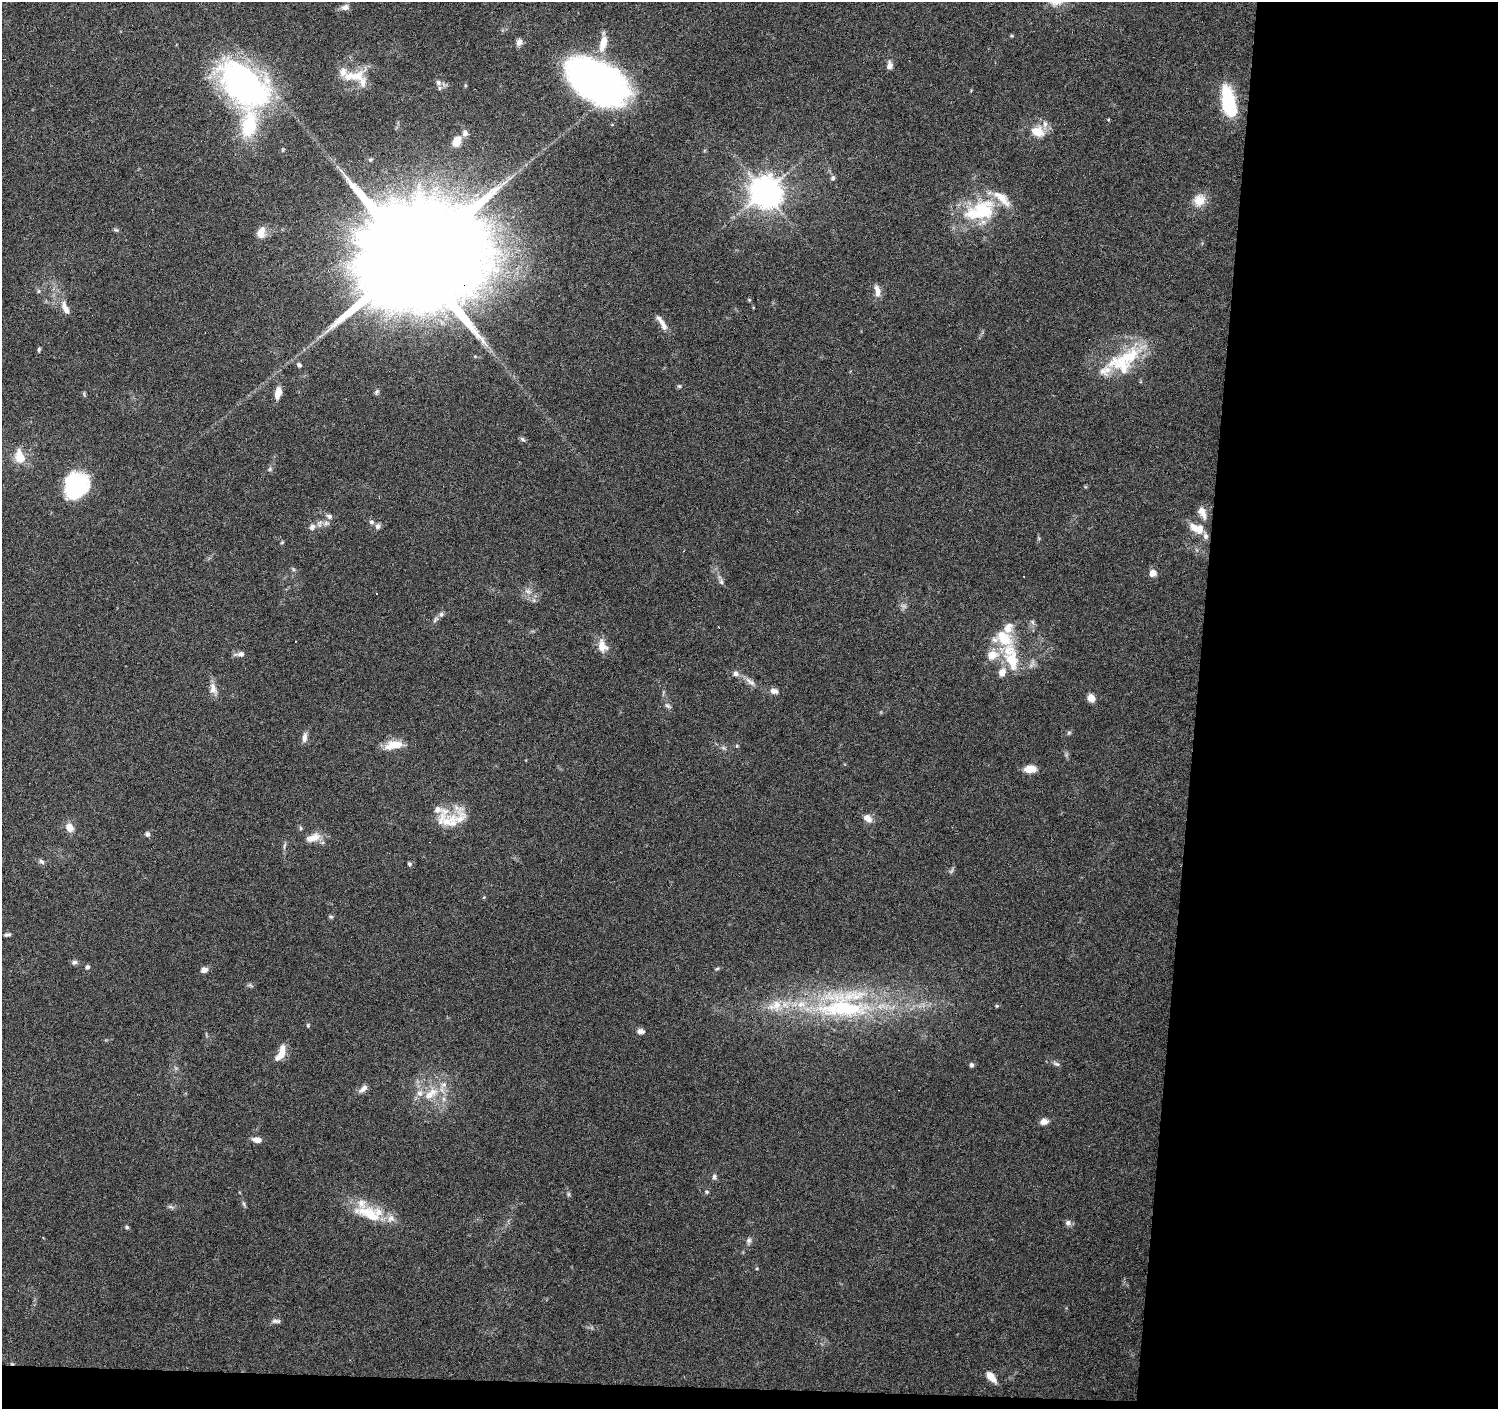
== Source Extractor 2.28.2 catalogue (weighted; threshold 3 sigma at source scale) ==
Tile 9 of 3 x 3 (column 3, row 3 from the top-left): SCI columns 2993-4488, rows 228-1634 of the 4493 x 4730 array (HDU 1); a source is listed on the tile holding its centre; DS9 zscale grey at full resolution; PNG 1500 x 1411 px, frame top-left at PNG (2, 2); no overlay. Shown black and unused: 22% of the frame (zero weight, under 3 of 6 exposures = <1% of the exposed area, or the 3 px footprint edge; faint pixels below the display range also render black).
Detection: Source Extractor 2.28.2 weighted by HDU 2 'WHT'; one run over the whole footprint, this tile lists its part. Background 0.0874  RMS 0.0044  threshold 0.0182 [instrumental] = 3 sigma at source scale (4.09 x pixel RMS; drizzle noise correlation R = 1.36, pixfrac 0.8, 0.0396/0.0396 arcsec/px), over >= 5 px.
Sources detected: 126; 1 too faint to see at this stretch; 2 inside a brighter object's white glare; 3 cosmic-ray / hot-pixel residue — not listed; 20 inside a brighter listed object's ellipse — not listed separately; the other 100 listed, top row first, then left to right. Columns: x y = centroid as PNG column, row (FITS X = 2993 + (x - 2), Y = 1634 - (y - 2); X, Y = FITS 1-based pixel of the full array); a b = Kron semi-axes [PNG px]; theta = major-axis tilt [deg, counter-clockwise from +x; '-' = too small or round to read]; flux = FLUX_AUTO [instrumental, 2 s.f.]
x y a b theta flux
345 7 10 8 5 1.9
1012 36 5 4 - 0.46
519 42 9 7 68 1.8
603 43 24 9 75 6.5
890 65 10 7 -90 2
354 76 33 12 1 9.1
596 80 56 34 -31 170
243 83 59 39 -36 110
438 83 8 7 - 1.7
1228 103 34 13 -77 26
1108 119 4 3 - 0.4
1045 124 11 6 -89 2.1
1038 131 13 10 -20 7.1
465 133 10 8 -80 1.9
456 141 11 7 62 6
833 178 7 6 - 0.97
765 192 9 9 - 640
1199 200 14 13 - 6.2
980 211 48 26 19 29
261 232 13 9 69 4.5
414 257 45 28 82 20000
39 291 6 4 90 0.63
877 291 17 7 -78 2.8
65 308 18 7 -67 3.6
662 323 22 6 -57 3.1
39 349 6 4 72 0.58
1129 357 65 19 24 24
299 365 7 5 -44 0.98
679 386 5 5 - 0.6
377 391 6 5 - 0.77
278 393 14 7 76 4.3
523 439 8 5 -47 0.85
20 457 15 10 -72 7.7
77 485 27 19 51 41
1202 512 15 8 -65 3.5
329 516 8 6 -19 1.3
372 522 6 6 - 1.1
326 523 9 6 -13 1.5
377 526 8 7 - 1.3
312 527 10 8 55 1.9
1194 528 22 9 -36 5.1
282 542 5 4 - 0.44
1153 573 6 6 - 3.8
721 582 9 5 -63 1.1
528 591 10 6 -20 1.8
377 593 3 3 - 1.7
435 620 12 4 52 1.1
1032 622 7 5 -60 0.9
1003 638 27 17 -30 16
602 646 16 11 -73 5.1
241 654 8 7 - 1.8
992 655 17 14 26 7.1
1012 660 29 17 -79 14
750 681 18 5 -35 2.4
213 689 17 9 -72 3.2
774 691 10 7 -10 2.2
1091 698 8 7 - 3.3
668 706 10 5 -33 1
1069 732 6 4 1 0.61
304 737 13 6 84 2.1
394 745 23 10 12 6.9
1030 769 12 7 2 5.3
438 809 54 11 6 7.2
868 818 12 8 -39 3
460 819 37 23 85 11
69 827 10 8 -54 3.8
300 828 6 4 -90 0.55
147 834 7 6 - 1.1
313 838 21 9 19 4.7
41 861 8 6 -43 1.1
409 864 6 5 - 0.72
484 897 5 3 - 0.38
331 917 6 5 - 0.63
7 935 8 4 14 0.91
74 962 8 6 4 1.1
87 967 5 5 - 0.96
717 969 6 4 4 0.53
204 970 8 6 24 1.9
997 1006 5 4 - 0.52
843 1008 86 40 -7 75
308 1026 5 4 - 0.5
641 1031 9 7 -5 1.6
281 1054 18 8 47 4.8
1056 1064 9 5 -24 1
971 1065 5 4 - 1
363 1089 13 6 41 2.1
431 1093 26 11 41 8.9
1044 1122 9 7 8 2.6
257 1140 10 6 -8 2.4
714 1177 8 6 -78 1.1
707 1192 6 5 - 0.65
568 1194 7 4 90 0.64
244 1204 7 4 -71 0.69
171 1207 8 4 -19 0.84
370 1214 43 16 -21 15
1068 1223 8 7 - 1.3
127 1227 4 4 - 0.83
749 1240 8 7 - 1.2
276 1321 12 5 -1 1.3
991 1377 12 6 -50 5.1
Overlapping masked pixels (flux is a lower limit): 1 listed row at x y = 414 257